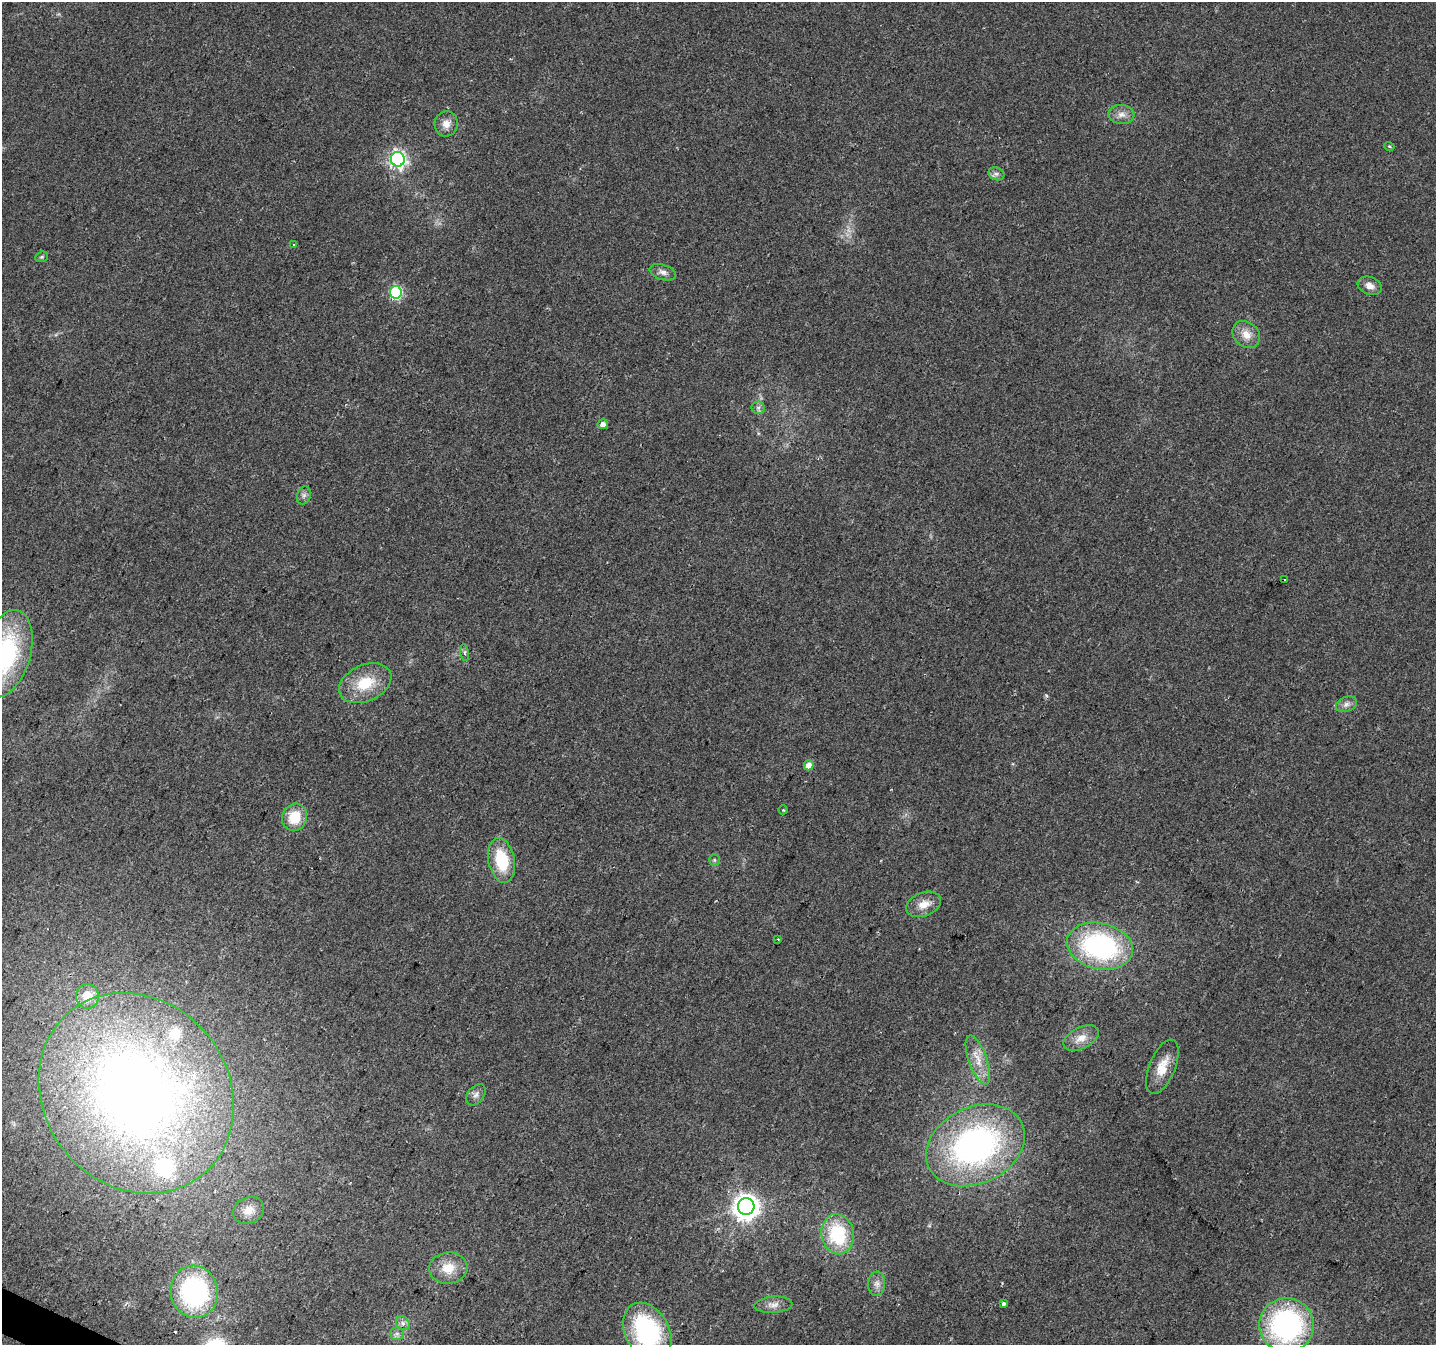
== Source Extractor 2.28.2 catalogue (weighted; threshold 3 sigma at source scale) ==
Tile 7 of 4 x 4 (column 3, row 2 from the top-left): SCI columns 2867-4300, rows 2889-4231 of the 5740 x 5842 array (HDU 1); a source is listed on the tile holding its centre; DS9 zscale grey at full resolution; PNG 1438 x 1347 px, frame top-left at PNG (2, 2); each listed source drawn as its Kron ellipse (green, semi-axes under 4 px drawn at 4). Shown black and unused: <1% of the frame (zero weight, under 2 of 3 exposures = <1% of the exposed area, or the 3 px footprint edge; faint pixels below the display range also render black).
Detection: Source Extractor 2.28.2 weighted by HDU 2 'WHT'; one run over the whole footprint, this tile lists its part. Background 0.0516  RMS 0.0083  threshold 0.0372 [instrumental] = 3 sigma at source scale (4.5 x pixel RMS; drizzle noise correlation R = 1.50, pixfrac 1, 0.0396/0.0396 arcsec/px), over >= 5 px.
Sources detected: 49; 1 cosmic-ray / hot-pixel residue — neither listed nor drawn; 2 inside a brighter listed object's ellipse — not listed separately; the other 46 listed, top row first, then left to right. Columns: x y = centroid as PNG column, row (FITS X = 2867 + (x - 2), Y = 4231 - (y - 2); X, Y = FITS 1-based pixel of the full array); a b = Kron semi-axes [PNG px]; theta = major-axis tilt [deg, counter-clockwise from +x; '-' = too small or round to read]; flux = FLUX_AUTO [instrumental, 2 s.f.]
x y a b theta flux
1121 114 13 9 -3 6.4
446 124 12 11 - 7.5
1389 146 5 3 - 0.95
398 159 7 7 - 270
996 174 8 6 -20 2.7
294 245 4 2 - 0.69
42 257 6 5 - 1.4
663 272 13 7 -17 4.6
1370 286 12 8 -20 6.4
396 292 6 6 - 100
1246 335 15 12 -44 10
758 408 7 6 - 2.4
603 424 5 5 - 4.7
304 495 9 6 75 2.7
1285 580 3 3 - 3.3
465 652 8 4 -81 1.7
6 654 45 24 73 110
365 683 27 18 25 29
1346 704 11 7 21 4
809 765 5 5 - 10
783 810 4 4 - 0.95
295 817 14 12 68 21
502 860 23 13 -78 36
714 860 6 5 - 1.3
924 904 18 12 21 11
778 939 3 3 - 0.76
1100 946 33 23 -13 140
87 996 12 11 - 14
1081 1038 19 10 26 9.3
978 1060 26 9 -70 13
1162 1067 29 13 67 16
136 1093 105 92 -51 810
476 1095 12 8 50 4.2
975 1145 52 38 26 250
746 1206 8 8 - 860
249 1210 16 13 26 10
838 1234 20 16 -78 49
448 1268 19 15 6 16
877 1284 12 8 87 5
194 1292 26 23 -80 140
1003 1304 3 3 - 27
773 1305 19 8 4 6.4
403 1323 7 6 - 3
1287 1325 27 27 - 170
647 1332 31 22 -62 110
397 1334 7 6 - 2.5
Isophote crosses this tile's border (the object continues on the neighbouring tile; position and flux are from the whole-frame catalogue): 2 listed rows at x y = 6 654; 647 1332
Unlisted compact peaks at least as high as the median listed source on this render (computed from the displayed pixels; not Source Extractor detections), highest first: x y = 1046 695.